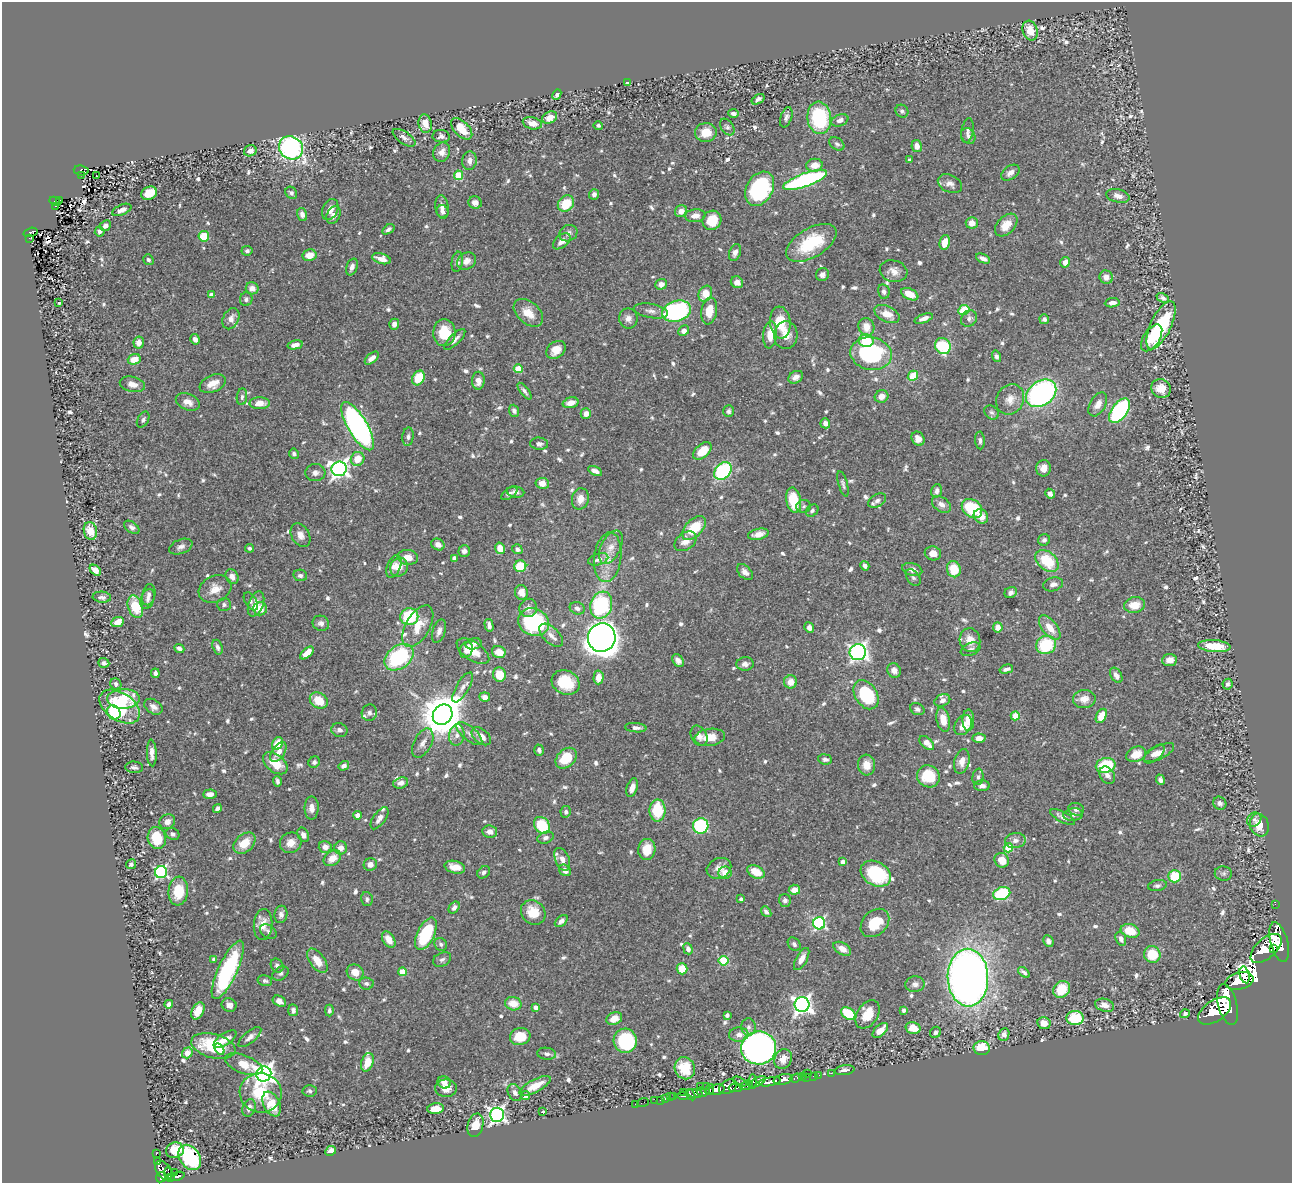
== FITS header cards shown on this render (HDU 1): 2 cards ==
NAXIS1  =                 1290
NAXIS2  =                 1181

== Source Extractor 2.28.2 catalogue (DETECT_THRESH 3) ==
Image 1290 x 1181 px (HDU 1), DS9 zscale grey, 1 PNG px = 1 image px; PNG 1294 x 1185 px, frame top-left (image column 1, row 1181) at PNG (2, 2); each listed source drawn as its Kron ellipse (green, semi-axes under 4 px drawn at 4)
Background 0.789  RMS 0.021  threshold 0.0624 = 3 sigma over >= 5 px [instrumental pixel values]
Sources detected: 822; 1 with non-positive FLUX_AUTO (blend fragments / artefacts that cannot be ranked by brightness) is neither listed nor drawn; of the other 821, the 500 brightest by FLUX_AUTO listed and drawn (321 fainter detections omitted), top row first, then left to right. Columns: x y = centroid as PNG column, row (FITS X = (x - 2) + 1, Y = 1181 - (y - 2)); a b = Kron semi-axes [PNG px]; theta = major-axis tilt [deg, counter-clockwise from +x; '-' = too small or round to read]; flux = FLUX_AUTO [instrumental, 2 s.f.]
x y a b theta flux
1030 31 10 7 -75 23
627 83 4 4 - 4.4
557 94 5 4 - 5.5
758 99 7 4 34 4.1
902 111 7 6 - 3.4
733 113 5 3 - 4.5
786 117 10 5 71 4.8
550 118 8 5 26 14
819 118 16 12 -83 110
840 120 9 5 22 6.4
532 123 9 6 -14 13
425 124 9 6 -79 12
598 125 5 4 - 3.5
727 127 9 6 -54 3.7
462 129 13 7 -45 27
967 131 12 6 80 4.7
706 133 11 9 6 20
441 136 8 6 -7 5.1
968 136 8 6 -53 4.5
404 138 13 6 -34 5.8
837 144 8 6 -37 3.9
917 146 6 5 - 11
291 148 12 11 - 320
250 151 6 5 - 7.9
442 152 10 8 67 9.7
909 160 4 3 - 3.8
469 161 9 7 82 7.4
814 165 8 6 9 16
81 170 7 5 -8 46
1010 173 10 6 36 8
82 175 3 2 - 9.8
96 175 3 2 - 5.9
458 175 5 4 - 54
805 180 23 6 19 250
950 184 12 8 -25 9
760 189 18 13 61 150
149 193 8 6 24 27
291 193 6 5 - 4.4
594 194 5 5 - 6
1118 196 12 6 -13 9.1
59 200 4 3 - 6.2
55 201 6 3 -30 55
475 203 7 6 - 8.2
566 204 9 7 43 39
55 206 3 2 - 7.6
442 207 11 6 -81 8.3
330 209 11 7 67 12
122 210 10 5 24 8.3
681 211 6 5 - 11
442 212 6 6 - 4.8
302 215 7 5 -76 7
333 215 9 6 61 7.9
695 216 10 6 6 9.4
712 220 10 9 - 34
972 223 6 6 - 12
1006 225 13 8 46 19
105 226 6 5 - 6.3
388 229 7 4 33 4
100 231 5 5 - 5
31 232 7 4 17 82
568 233 9 8 - 6.3
204 236 5 5 - 40
29 238 3 2 - 5.2
562 241 10 6 40 10
945 242 7 5 77 19
811 243 28 14 31 69
247 251 5 4 - 3.6
735 252 9 5 70 6.5
310 255 7 5 13 18
983 258 7 4 -23 6.5
382 259 10 5 -16 10
148 260 5 4 - 3.5
467 261 10 8 33 9.3
457 262 10 5 81 5.7
1065 262 5 5 - 9.4
352 267 9 5 70 7.2
893 271 14 10 -15 12
822 275 7 6 - 5.8
1106 277 7 6 - 10
737 282 6 5 - 8.6
661 284 6 5 - 7.6
252 288 6 6 - 7.9
884 292 7 6 - 4.2
705 294 8 6 62 22
910 294 9 5 -25 20
211 295 4 3 - 6.9
1163 298 6 4 -25 4.1
246 299 7 6 - 4.1
59 303 3 3 - 37
1112 303 7 4 6 8.3
964 310 6 5 - 40
651 311 17 7 -10 8.7
676 311 15 10 18 190
709 311 13 8 80 23
528 313 17 11 -41 23
887 314 13 7 -26 18
628 318 10 9 - 8.4
924 318 9 4 21 8.7
969 318 9 7 56 5.8
231 319 11 8 65 11
1044 319 5 5 - 4.4
780 323 16 10 -83 37
394 324 5 5 - 7.1
1161 325 26 10 65 120
866 327 9 8 - 18
684 331 5 5 - 8.2
444 333 13 11 87 34
770 335 13 7 84 22
786 335 14 11 86 16
1152 338 15 8 57 22
195 339 5 4 - 6.3
455 339 14 5 44 6.8
866 341 7 6 - 46
139 343 6 5 - 12
295 345 7 4 12 8.7
943 346 8 7 - 77
556 350 10 8 38 17
871 354 21 16 -10 160
996 356 6 4 -74 3.8
372 358 8 4 42 7.8
134 359 6 5 - 22
518 369 4 4 - 35
913 376 5 4 - 34
796 377 8 5 31 8.3
418 378 8 6 62 41
478 381 9 6 88 11
132 384 13 7 -12 12
213 384 14 8 23 17
1161 388 10 9 - 21
524 391 10 3 -52 4.1
1041 393 16 12 36 310
881 396 7 6 - 13
242 397 8 5 82 3.6
1010 399 16 13 60 16
188 402 13 8 -23 11
260 403 10 6 0 16
571 403 8 5 14 14
1098 404 13 7 59 11
514 411 6 5 - 4.7
729 411 6 5 - 3.5
1119 411 14 7 54 210
992 412 8 6 -42 3.8
586 414 5 5 - 9.2
143 420 8 5 60 3.7
825 423 5 5 - 8.6
358 426 27 9 -59 500
408 437 9 5 84 4.3
918 439 7 6 - 9.1
980 440 9 5 -87 3.9
539 444 9 6 -5 5.9
702 451 11 6 42 26
294 454 5 4 - 3.8
358 459 7 6 - 23
1043 468 8 7 - 11
339 469 7 7 - 610
595 471 7 4 -29 7
723 471 10 7 48 150
315 473 10 8 3 6.4
542 483 7 5 -10 15
843 484 13 4 -74 4
937 491 7 5 74 6.1
516 492 9 5 -10 6.4
509 493 9 5 35 4.8
1050 494 5 4 - 6.6
580 499 11 8 76 12
794 500 13 7 -80 45
877 501 10 6 32 6.5
941 504 10 7 -35 8.1
804 506 7 6 - 3.8
972 508 11 8 -39 81
812 510 7 5 45 3.9
981 516 8 6 -44 15
132 527 8 5 -36 4.8
694 528 14 8 46 46
90 531 9 6 -77 26
758 534 10 5 11 12
300 535 13 9 -61 9.9
1044 540 6 5 - 4.9
686 541 12 8 37 13
438 544 7 5 -27 7.8
181 547 12 7 21 6.6
611 547 18 10 63 15
249 548 4 4 - 3.6
500 548 6 5 - 15
517 549 5 4 - 4.6
464 551 6 6 - 4.8
933 553 8 7 - 11
408 557 10 7 -7 15
608 557 25 13 83 27
454 558 4 4 - 7.6
598 559 10 5 17 7.1
1047 561 13 9 -41 55
394 566 12 6 69 8.9
520 566 6 6 - 42
865 566 5 3 - 4.8
399 567 9 8 - 14
912 569 10 6 -16 9.4
954 569 8 7 - 38
95 570 6 4 -40 10
745 572 9 6 -44 7.4
300 575 7 5 -12 4.1
232 577 8 6 -58 8
913 578 9 6 -53 3.9
1053 584 10 7 15 7.6
215 589 17 13 26 17
521 592 7 6 - 12
1011 593 6 5 - 5.1
149 595 11 6 78 5.7
102 597 9 5 -4 4.7
148 599 10 6 71 5.9
251 601 10 5 -58 3.5
256 604 13 7 69 13
224 605 7 6 - 3.6
601 605 14 10 72 130
1134 605 10 8 11 21
135 607 11 7 -73 43
528 608 9 8 - 7.8
577 608 8 6 -21 5.5
260 609 7 6 - 19
409 617 9 8 - 71
118 622 6 5 - 15
534 622 16 13 -27 140
321 623 8 7 - 6.9
489 625 6 4 -75 5.1
418 626 23 12 60 28
998 627 5 4 - 14
809 628 5 5 - 6.5
1050 628 14 7 -51 20
439 631 12 6 73 6.7
551 635 15 7 -43 9.6
602 637 14 13 - 1600
970 640 12 10 -77 16
474 644 8 5 14 5.7
1046 645 10 9 - 70
1214 646 16 6 -5 41
217 647 7 5 -71 5.3
179 648 5 4 - 5.2
970 649 10 6 22 5
466 650 8 6 69 5.9
473 651 18 9 -34 22
499 652 7 6 - 18
858 652 8 8 - 440
307 653 8 4 41 16
399 657 16 11 37 140
1170 660 7 6 - 11
678 661 7 5 -52 6.6
104 663 5 4 - 4.5
745 664 8 6 5 6.9
1006 669 7 3 16 4.7
894 670 7 6 - 8.9
155 673 5 3 - 5.2
499 675 7 6 - 27
1116 675 8 5 -59 7.8
598 677 7 5 87 14
566 682 14 12 -26 44
790 682 6 6 - 13
116 684 6 5 - 4
1228 684 5 5 - 5.1
463 687 17 6 60 8.4
866 695 16 11 -57 91
485 697 5 4 - 8.7
123 699 16 10 2 55
1084 699 11 9 3 12
942 700 8 6 23 6
319 701 9 7 -33 35
120 707 22 13 -34 82
153 707 10 7 -34 7.5
917 709 7 6 - 4.8
114 712 7 6 - 65
369 713 8 7 - 4.7
443 715 11 9 50 5100
1015 716 4 4 - 33
1101 716 7 5 63 23
943 720 12 6 -79 17
968 720 10 6 -89 14
963 725 11 8 59 16
636 728 11 4 -5 6
339 730 8 6 -22 5.6
469 734 16 7 -40 8.9
457 735 11 7 83 7.9
481 736 11 7 -40 13
699 736 11 7 -62 8.6
710 737 15 8 7 23
979 738 6 4 -2 10
423 743 16 8 62 9.4
927 743 9 5 -41 12
277 744 7 5 60 25
539 750 6 4 -73 4.5
278 752 11 6 55 12
1159 752 16 6 26 10
152 753 13 5 -87 8.2
1136 754 10 7 23 21
1154 754 12 6 40 8.7
566 758 12 8 43 43
825 759 7 5 -7 4.7
962 761 12 7 75 11
314 762 6 5 - 3.8
275 763 14 8 -38 28
867 765 10 8 -85 16
1106 765 10 7 12 65
344 766 5 4 - 6.3
134 767 9 5 -3 3.9
1107 775 9 7 -56 6
928 776 11 10 - 51
978 777 8 5 83 3.7
1160 780 5 4 - 4.5
277 781 5 3 - 3.7
401 783 7 5 18 6.1
982 786 8 5 1 5.3
632 788 9 5 72 8.9
210 794 7 4 2 7.5
1220 803 7 6 - 4.7
217 808 5 4 - 3.8
312 808 11 7 89 9
1076 809 8 6 -14 4.8
658 810 11 8 89 56
566 812 6 5 - 4.1
357 815 4 4 - 13
1073 815 10 6 5 5.5
1063 817 14 5 -27 8.3
379 818 13 6 55 8.4
1254 820 7 6 - 6.2
167 822 8 7 - 8.4
542 825 9 7 -49 63
1259 825 11 9 -70 25
701 826 8 7 - 140
490 832 7 6 - 10
173 834 7 5 -23 4.4
303 835 7 5 -63 5.9
157 838 11 9 -77 42
545 838 8 5 21 5.1
1015 841 10 7 7 7.1
244 843 12 9 41 26
291 843 11 10 - 14
325 847 6 6 - 9.2
341 848 6 6 - 11
1008 848 5 4 - 48
647 849 10 8 84 24
332 858 9 7 36 18
562 859 12 7 -68 13
1002 860 7 7 - 20
843 862 4 4 - 7.4
131 864 5 5 - 4.2
370 865 6 6 - 8.9
455 867 10 6 -13 16
719 868 13 10 24 12
565 870 6 5 - 9.1
161 872 6 6 - 210
484 872 7 5 43 4.5
756 872 9 6 -28 26
725 873 6 6 - 17
1223 873 8 7 - 3.8
876 874 16 11 -30 99
1175 876 6 6 - 47
1157 885 9 5 11 3.9
794 890 6 5 - 15
178 891 14 10 84 38
1002 893 9 6 22 87
367 899 7 5 -72 3.4
741 899 4 3 - 3.8
785 901 6 6 - 4.7
1275 904 2 2 - 10
454 907 7 4 55 4.2
533 912 13 11 -46 30
766 912 6 4 -49 4.3
281 914 9 6 80 6
561 921 7 4 41 7.1
819 923 6 6 - 220
875 923 16 12 45 39
263 925 16 9 86 16
1130 931 9 6 -18 30
268 932 9 6 -35 4
426 934 17 8 64 91
1121 939 7 5 -66 6
389 940 9 5 -57 16
1048 941 6 5 - 5.7
1279 942 20 8 -75 5200
441 944 7 6 - 3.9
794 944 7 5 -51 4.1
1266 948 19 10 42 5800
1274 948 3 2 - 1200
688 949 5 4 - 7
842 949 9 6 -30 12
1152 954 8 8 - 44
214 959 4 4 - 3.7
442 959 9 6 24 4.5
802 959 12 5 61 10
317 961 14 7 -54 19
724 961 5 4 - 80
277 966 7 6 - 5.2
682 969 5 5 - 26
228 970 32 9 65 170
355 972 9 7 -37 16
402 972 4 4 - 32
1024 972 7 3 -38 4.1
280 973 9 6 32 3.9
1245 975 8 5 -76 1400
968 978 29 20 -89 1200
265 981 7 5 -11 3.9
1239 981 14 8 14 3600
366 984 7 6 - 4.5
915 984 10 7 5 6.1
1062 989 9 7 45 38
279 1001 7 5 -29 10
169 1004 4 4 - 6.4
513 1004 8 6 -14 22
229 1005 7 6 - 6.9
802 1005 7 7 - 690
1105 1005 10 6 -16 9.5
1228 1005 21 9 -75 6100
535 1007 4 4 - 8.1
293 1010 6 5 - 6.1
329 1010 6 4 -89 3.5
904 1010 4 4 - 3.5
198 1011 9 6 63 21
1215 1011 19 10 35 5800
848 1014 8 5 -34 56
868 1014 15 10 57 26
1185 1014 5 4 - 3.5
727 1015 4 3 - 3.5
1075 1018 8 7 - 59
614 1019 8 6 23 12
1044 1023 6 6 - 12
748 1027 8 7 - 5.3
913 1028 7 5 -15 21
880 1030 9 5 42 15
936 1032 6 5 - 3.5
1004 1034 6 5 - 6.6
739 1035 9 7 4 8.6
250 1037 14 5 40 7.3
520 1037 10 8 16 29
225 1039 13 6 33 15
625 1041 12 11 - 120
213 1046 23 12 -15 67
758 1048 17 16 - 560
982 1048 8 7 - 36
219 1049 6 4 -57 8.5
187 1053 5 5 - 12
547 1054 9 6 -7 5.3
783 1059 10 8 61 14
367 1062 9 6 73 23
244 1064 19 9 -21 21
685 1068 11 10 - 40
844 1070 10 5 8 6.1
831 1073 2 2 - 11
264 1074 8 7 - 890
807 1074 3 2 - 23
819 1075 2 2 - 11
813 1076 2 2 - 12
802 1077 3 2 - 30
806 1077 2 2 - 17
796 1078 6 3 20 77
783 1079 10 5 14 1400
444 1082 7 6 - 11
739 1082 7 4 -27 220
752 1082 7 3 88 450
758 1082 9 4 29 620
770 1082 11 4 10 1600
746 1085 7 4 18 570
535 1086 17 6 28 21
700 1086 3 2 - 22
706 1086 4 2 - 120
728 1087 10 6 30 1200
446 1088 11 8 1 15
736 1088 7 3 5 410
710 1089 5 2 - 120
717 1089 8 5 14 1600
309 1091 7 6 - 3.4
683 1092 2 2 - 70
702 1092 5 3 - 730
261 1093 21 19 -11 51
515 1093 9 6 -60 5.7
695 1093 8 4 -10 1000
690 1095 6 3 -57 530
526 1096 4 4 - 3.6
670 1096 3 2 - 11
674 1096 3 3 - 200
683 1096 5 3 - 230
666 1099 4 3 - 59
655 1100 2 2 - 11
660 1100 2 2 - 9.7
643 1102 6 2 19 13
272 1104 13 8 -64 29
635 1104 2 2 - 5.3
249 1108 9 6 71 6.9
436 1109 8 5 7 17
543 1112 3 3 - 21
497 1115 7 7 - 570
475 1125 12 7 75 25
175 1150 9 7 20 24
331 1151 5 4 - 9.6
156 1154 2 2 - 8.4
190 1157 13 10 -55 120
157 1161 3 3 - 21
164 1170 11 7 -55 640
174 1172 2 2 - 7.4
168 1173 6 3 -83 94
176 1176 9 3 15 160
161 1177 5 4 - 420
170 1177 3 3 - 170
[321 fainter detections neither listed nor drawn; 1 non-positive-flux detection neither listed nor drawn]